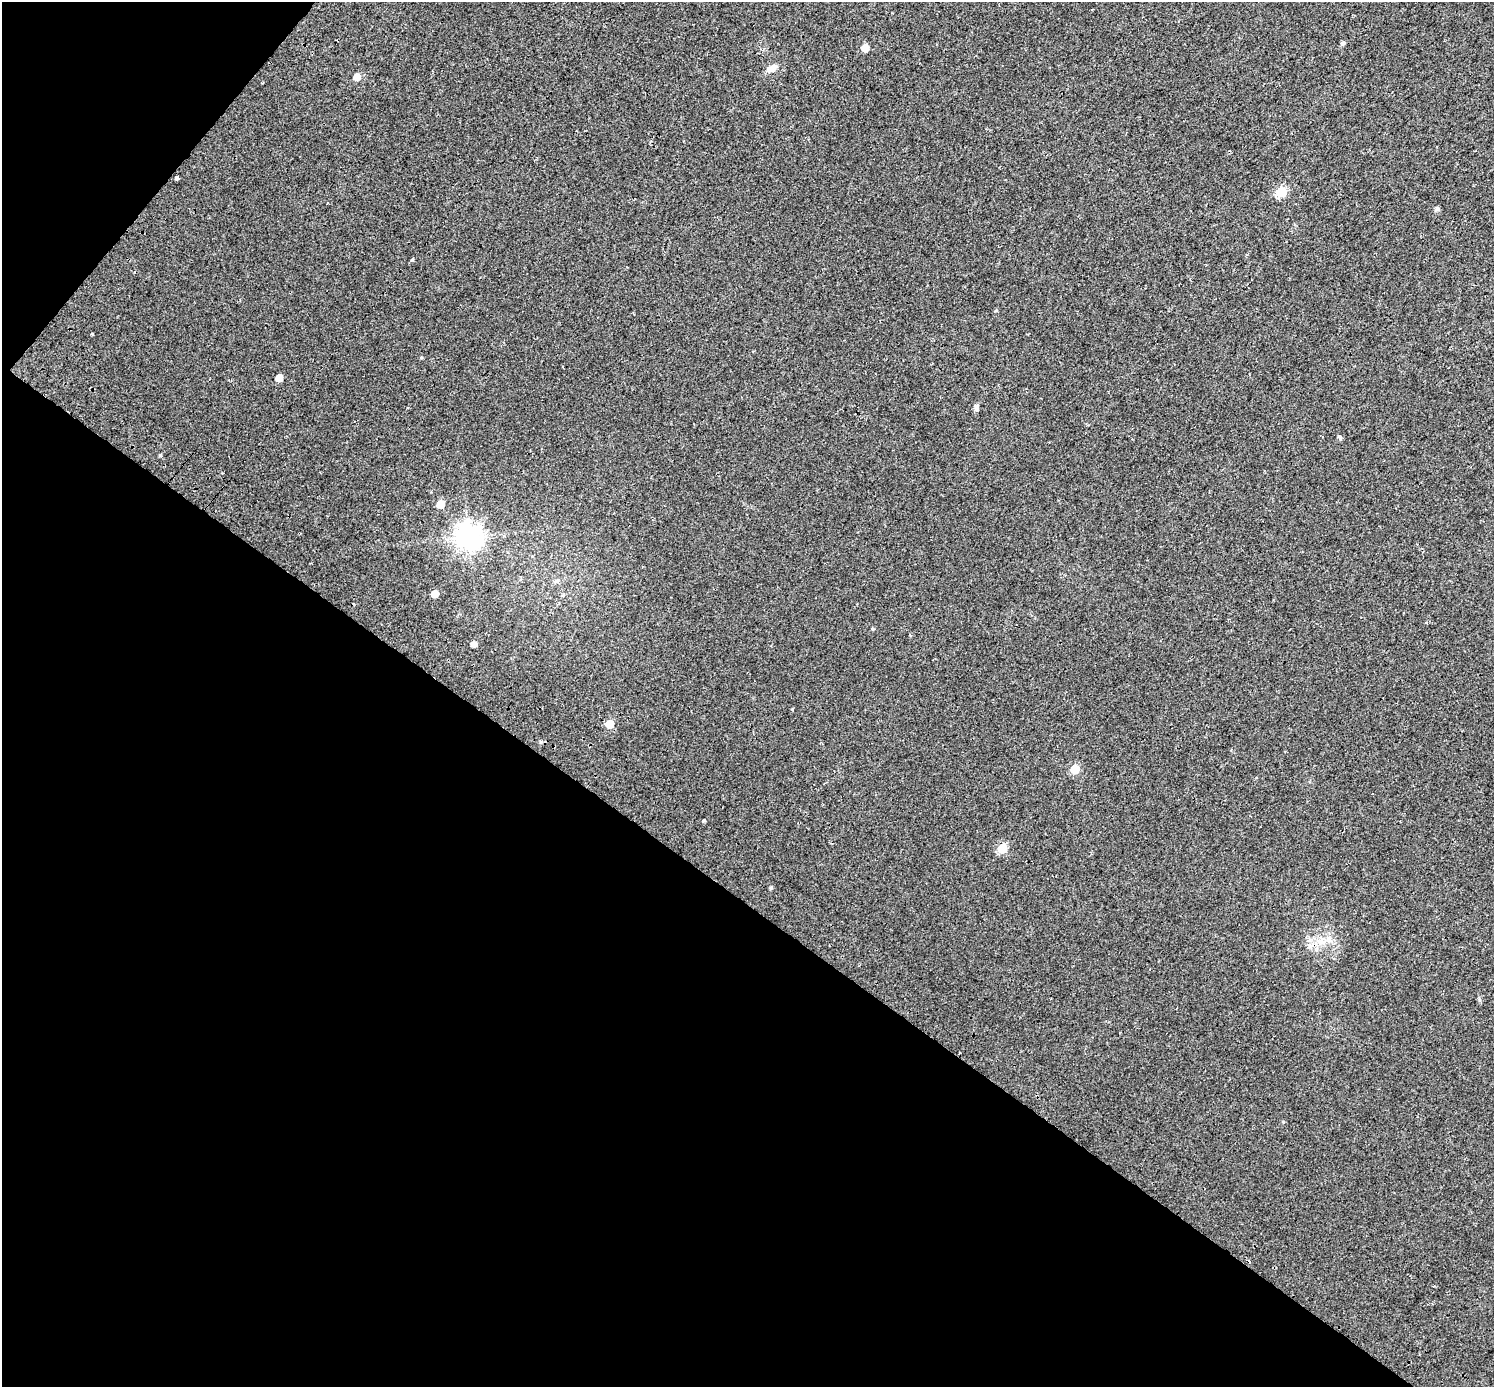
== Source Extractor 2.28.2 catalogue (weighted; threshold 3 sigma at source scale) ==
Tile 9 of 4 x 4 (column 1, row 3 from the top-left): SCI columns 62-1553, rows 1651-3035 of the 6097 x 6135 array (HDU 1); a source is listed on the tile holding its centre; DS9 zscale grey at full resolution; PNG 1496 x 1389 px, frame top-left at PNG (2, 2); no overlay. Shown black and unused: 38% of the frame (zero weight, under 2 of 3 exposures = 4% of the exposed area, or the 3 px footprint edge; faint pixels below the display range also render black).
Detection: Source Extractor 2.28.2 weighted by HDU 2 'WHT'; one run over the whole footprint, this tile lists its part. Background 0.0241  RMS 0.01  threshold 0.0453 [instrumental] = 3 sigma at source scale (4.5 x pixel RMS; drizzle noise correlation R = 1.50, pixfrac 1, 0.0396/0.0396 arcsec/px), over >= 5 px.
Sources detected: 29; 4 cosmic-ray / hot-pixel residue — not listed; the other 25 listed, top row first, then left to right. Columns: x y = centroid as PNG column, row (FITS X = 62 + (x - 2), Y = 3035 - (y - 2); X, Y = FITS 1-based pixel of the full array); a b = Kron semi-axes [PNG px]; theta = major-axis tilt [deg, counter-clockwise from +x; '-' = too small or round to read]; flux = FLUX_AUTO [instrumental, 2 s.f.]
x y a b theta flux
1343 43 5 5 - 2.1
865 48 5 5 - 10
772 68 15 7 29 7.3
357 77 6 5 - 8.7
177 178 4 3 - 17
1281 192 6 6 - 50
1437 209 6 6 - 2.1
412 259 4 3 - 6.9
92 334 3 3 - 2.7
279 378 5 5 - 11
976 407 6 6 - 3.2
1340 437 7 4 -47 1.6
160 455 4 4 - 1
440 504 6 5 - 15
469 537 9 8 - 940
556 581 7 5 36 2.6
435 594 5 5 - 12
873 629 4 3 - 1.2
473 644 4 4 - 5.5
609 724 5 5 - 19
541 742 5 4 - 1.3
1075 769 6 5 - 31
704 820 3 3 - 5.3
1002 849 6 5 - 39
1321 941 15 11 -14 13
Unlisted compact peaks at least as high as the median listed source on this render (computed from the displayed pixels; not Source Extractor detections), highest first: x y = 1283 1122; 792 709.